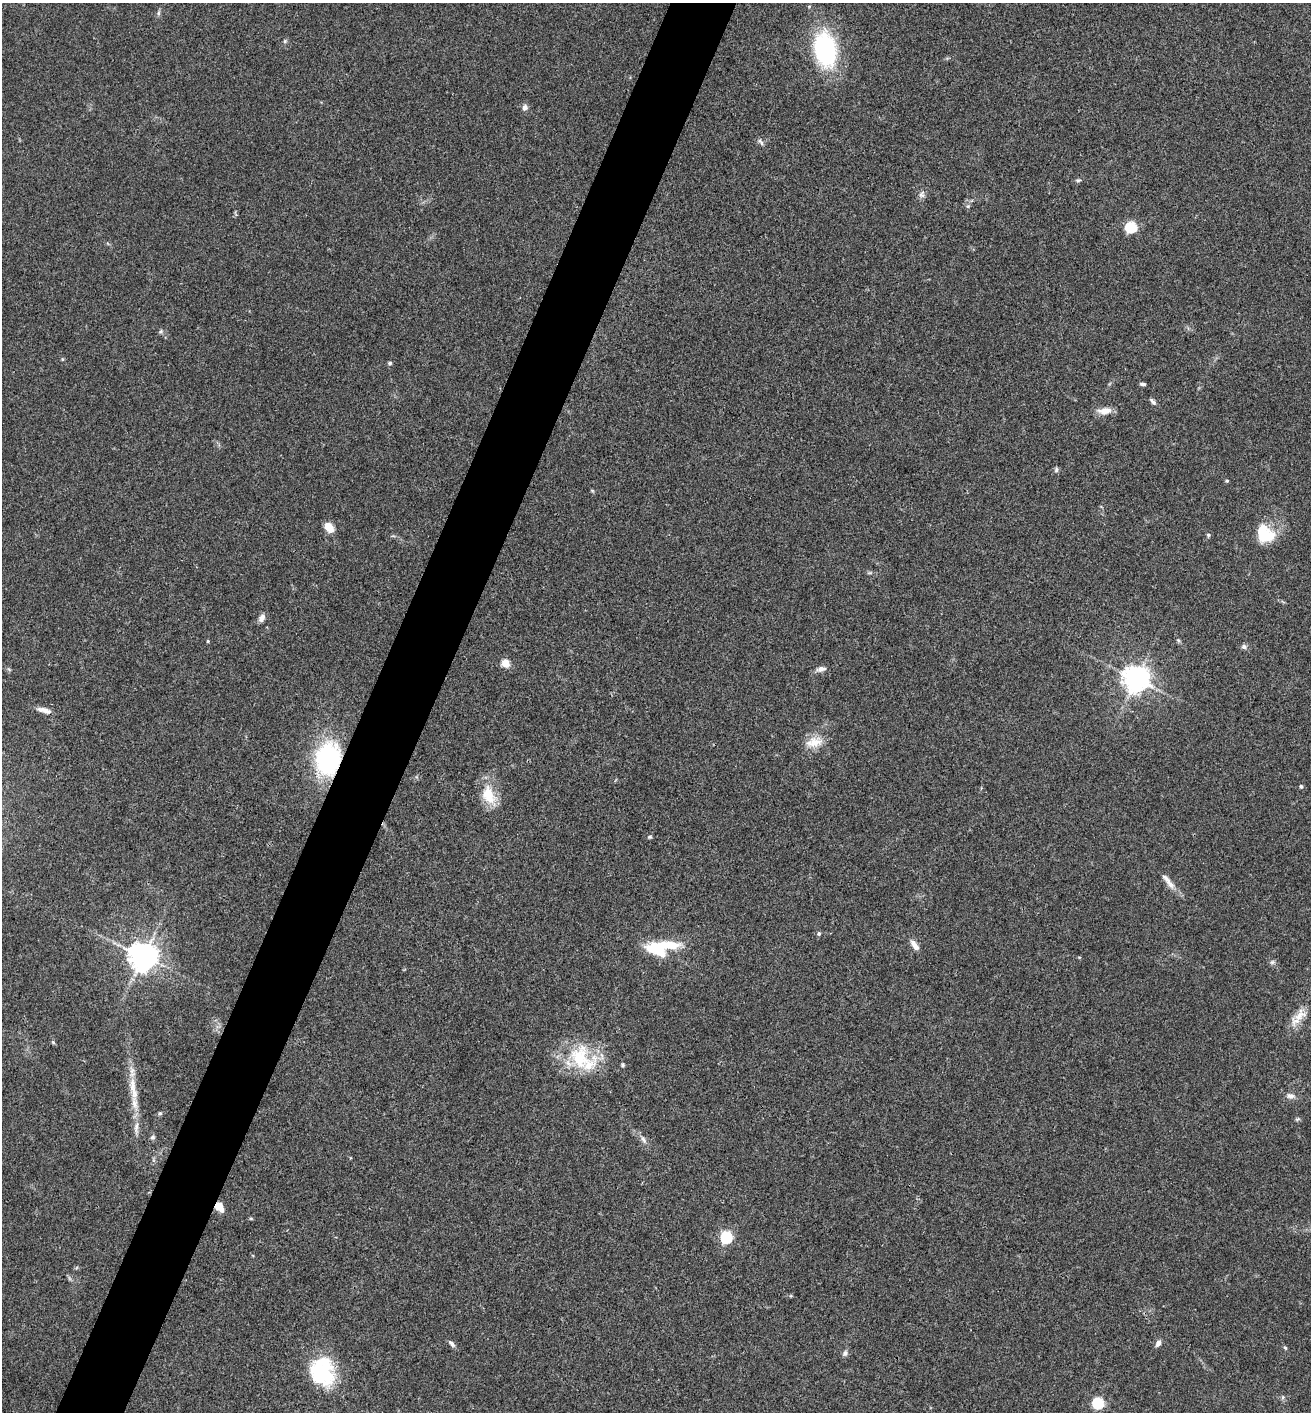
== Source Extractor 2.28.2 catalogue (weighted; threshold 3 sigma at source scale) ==
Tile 7 of 4 x 4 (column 3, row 2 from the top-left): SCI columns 2766-4074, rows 2825-4234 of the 5660 x 5650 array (HDU 1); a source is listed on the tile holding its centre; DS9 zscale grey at full resolution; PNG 1313 x 1414 px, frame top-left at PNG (2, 3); no overlay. Shown black and unused: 5% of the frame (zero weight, under 3 of 4 exposures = <1% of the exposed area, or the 3 px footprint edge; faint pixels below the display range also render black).
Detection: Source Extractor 2.28.2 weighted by HDU 2 'WHT'; one run over the whole footprint, this tile lists its part. Background 0.0661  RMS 0.0053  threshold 0.0238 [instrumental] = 3 sigma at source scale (4.5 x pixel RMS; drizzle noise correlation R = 1.50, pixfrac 1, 0.05/0.05 arcsec/px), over >= 5 px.
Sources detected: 67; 1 too faint to see at this stretch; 2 inside a brighter object's white glare — not listed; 2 inside a brighter listed object's ellipse — not listed separately; the other 62 listed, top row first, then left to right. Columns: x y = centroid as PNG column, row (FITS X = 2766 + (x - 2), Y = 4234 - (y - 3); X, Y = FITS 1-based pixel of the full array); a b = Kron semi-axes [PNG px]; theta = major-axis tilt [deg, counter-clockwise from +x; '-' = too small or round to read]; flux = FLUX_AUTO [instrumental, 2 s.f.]
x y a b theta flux
158 13 8 5 75 1.1
285 41 6 5 - 0.81
825 49 38 24 -80 63
525 107 7 6 - 2.2
760 142 11 5 -47 1.5
1078 180 7 5 2 1
922 194 11 8 64 2.1
968 206 5 5 - 0.77
1131 227 5 5 - 60
161 331 7 6 - 1.1
62 359 5 3 - 0.55
390 363 6 5 - 0.9
1143 384 7 4 -5 1.1
1153 401 10 5 -45 1.5
1105 411 19 8 5 5.1
1056 470 7 5 76 1.1
1227 481 5 4 - 0.63
592 491 6 4 -31 0.59
329 527 10 7 -52 7.8
1265 534 22 17 -41 19
1208 535 5 4 - 0.73
869 573 6 4 18 0.74
262 618 9 6 63 2.8
1178 640 6 5 - 0.85
208 641 4 3 - 0.55
1244 647 8 6 -1 1.6
505 663 5 5 - 19
821 669 13 6 13 2.6
1136 679 8 8 - 690
44 710 21 6 -15 3.7
814 742 25 14 12 8.6
328 759 30 21 82 77
1301 786 4 4 - 1.2
489 795 26 16 -69 14
650 837 6 4 2 0.76
1168 881 27 7 -52 5
819 934 6 6 - 1.1
915 945 16 7 -54 3.5
657 948 20 14 -11 27
143 956 8 8 - 840
1272 962 7 5 21 1.2
1298 1017 30 11 46 8.2
53 1042 7 4 -45 0.77
580 1058 42 32 12 31
623 1065 5 5 - 0.86
133 1085 24 9 -90 8.5
1290 1096 12 7 -8 2.7
160 1113 5 5 - 0.78
136 1128 22 6 88 4.3
153 1137 7 6 - 1.2
643 1140 13 6 -62 2.4
219 1207 11 8 -54 5.9
251 1218 6 4 -1 0.58
726 1237 6 5 - 71
791 1296 6 3 -18 0.61
1158 1343 7 5 63 2.6
452 1344 11 5 -43 1.7
1285 1348 6 4 -43 0.74
845 1353 9 7 70 1.6
322 1371 35 26 -60 42
1283 1397 6 4 72 0.76
1098 1403 5 5 - 58
Overlapping masked pixels (flux is a lower limit): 2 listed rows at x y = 328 759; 219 1207